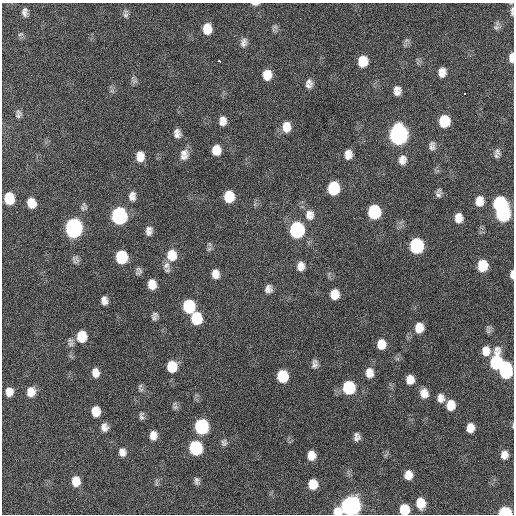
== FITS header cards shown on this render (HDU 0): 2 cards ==
NAXIS1  =                  512 / Axis length
NAXIS2  =                  512 / Axis length

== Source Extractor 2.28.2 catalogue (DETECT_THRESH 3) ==
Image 512 x 512 px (HDU 0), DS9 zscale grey, 1 PNG px = 1 image px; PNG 516 x 516 px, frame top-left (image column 1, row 512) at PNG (2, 3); no overlay
Background 119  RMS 11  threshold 34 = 3 sigma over >= 5 px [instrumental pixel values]
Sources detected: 120; all 120 listed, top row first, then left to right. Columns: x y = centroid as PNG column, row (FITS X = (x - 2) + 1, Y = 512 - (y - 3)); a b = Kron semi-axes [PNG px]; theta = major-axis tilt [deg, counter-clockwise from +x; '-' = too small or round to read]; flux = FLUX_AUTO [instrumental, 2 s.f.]
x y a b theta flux
255 4 8 3 -1 2200
512 11 13 4 87 2200
25 12 9 6 89 3300
126 14 12 6 -89 2700
275 27 8 4 -37 1600
496 27 9 8 - 2600
207 29 10 8 86 11000
20 34 7 4 22 1200
244 42 13 8 74 3900
512 55 5 4 - 1800
512 59 9 5 -71 3800
219 61 4 3 - 7200
363 61 10 8 82 14000
442 70 11 6 19 3800
266 72 10 5 17 5000
442 74 10 7 21 4800
266 76 10 8 11 7200
134 81 8 6 -7 2200
309 81 13 8 -46 3400
308 86 9 6 -32 2700
112 91 7 4 -18 1400
397 91 10 7 87 5200
465 93 3 2 - 1600
18 116 10 8 52 2700
222 119 11 7 -11 3400
444 121 10 8 82 24000
222 123 11 7 4 3300
286 125 12 8 9 6500
286 129 13 8 8 6600
177 133 10 8 -84 4300
398 134 11 10 - 300000
432 146 11 7 89 3400
216 147 10 6 -4 5400
216 152 9 6 -5 5600
497 152 11 8 -55 3500
184 153 14 10 23 5000
348 154 11 8 85 6400
140 156 11 8 -88 8100
184 157 13 8 12 4300
402 160 13 10 82 5500
333 188 10 9 - 33000
438 193 10 6 83 2700
132 196 12 9 85 4600
229 196 10 8 89 20000
9 198 10 8 -85 22000
31 200 7 5 2 5000
479 201 12 9 81 8200
500 203 11 9 67 62000
31 204 9 7 -8 8300
374 212 10 9 - 50000
503 214 11 9 77 85000
310 215 15 12 90 7300
119 216 11 9 -86 140000
458 218 10 8 89 7000
74 228 11 9 -87 230000
148 228 9 5 6 2100
297 230 11 9 89 94000
149 232 8 7 - 3400
417 246 10 9 - 73000
209 249 7 6 - 1900
172 255 14 11 -87 14000
122 257 10 8 -86 37000
166 265 12 9 56 4100
301 266 11 8 81 5400
482 266 10 8 83 19000
138 271 9 6 74 2700
215 274 9 7 -87 6200
512 274 8 4 89 3000
152 284 9 7 -82 9400
268 289 10 8 80 4200
335 294 9 8 - 9400
104 300 9 6 -82 4200
189 306 10 9 - 41000
154 318 8 7 - 2500
196 318 11 9 -82 28000
419 328 11 9 82 9300
82 336 11 9 -90 18000
70 344 10 8 29 3000
381 344 10 8 83 8800
486 351 11 9 87 7400
496 362 14 9 86 57000
315 364 11 7 82 3500
172 366 10 9 - 19000
506 371 12 9 87 59000
95 373 10 8 -81 5800
369 373 11 9 -89 7100
283 376 10 8 -87 28000
410 380 9 7 -88 6800
349 387 10 9 - 41000
141 389 11 5 -36 2100
9 392 10 8 -87 6700
31 392 11 9 78 8600
424 393 10 8 -75 7200
440 396 14 6 -29 3100
440 399 11 8 -25 4000
451 405 10 8 86 11000
175 407 8 6 1 2100
96 411 10 8 -84 11000
141 416 11 6 -89 2300
513 426 5 3 - 670
104 427 10 9 - 4600
202 427 10 9 - 82000
470 428 8 7 - 7500
153 435 10 8 89 6200
357 437 8 6 90 3400
224 443 9 8 - 2400
196 448 10 8 -80 61000
122 452 10 8 -82 4900
311 455 8 7 - 7600
504 455 10 8 83 5500
408 475 8 7 - 8100
76 481 9 8 - 10000
197 481 10 6 -80 2600
156 482 11 4 -82 1600
313 484 9 8 - 12000
421 503 11 8 -82 13000
351 506 10 9 - 340000
404 509 9 8 - 17000
337 511 10 8 6 8800
505 512 9 6 0 41000
At the frame edge (FLAGS 8, measured only in part): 8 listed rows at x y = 255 4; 512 11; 512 274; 513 426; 351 506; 404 509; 337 511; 505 512